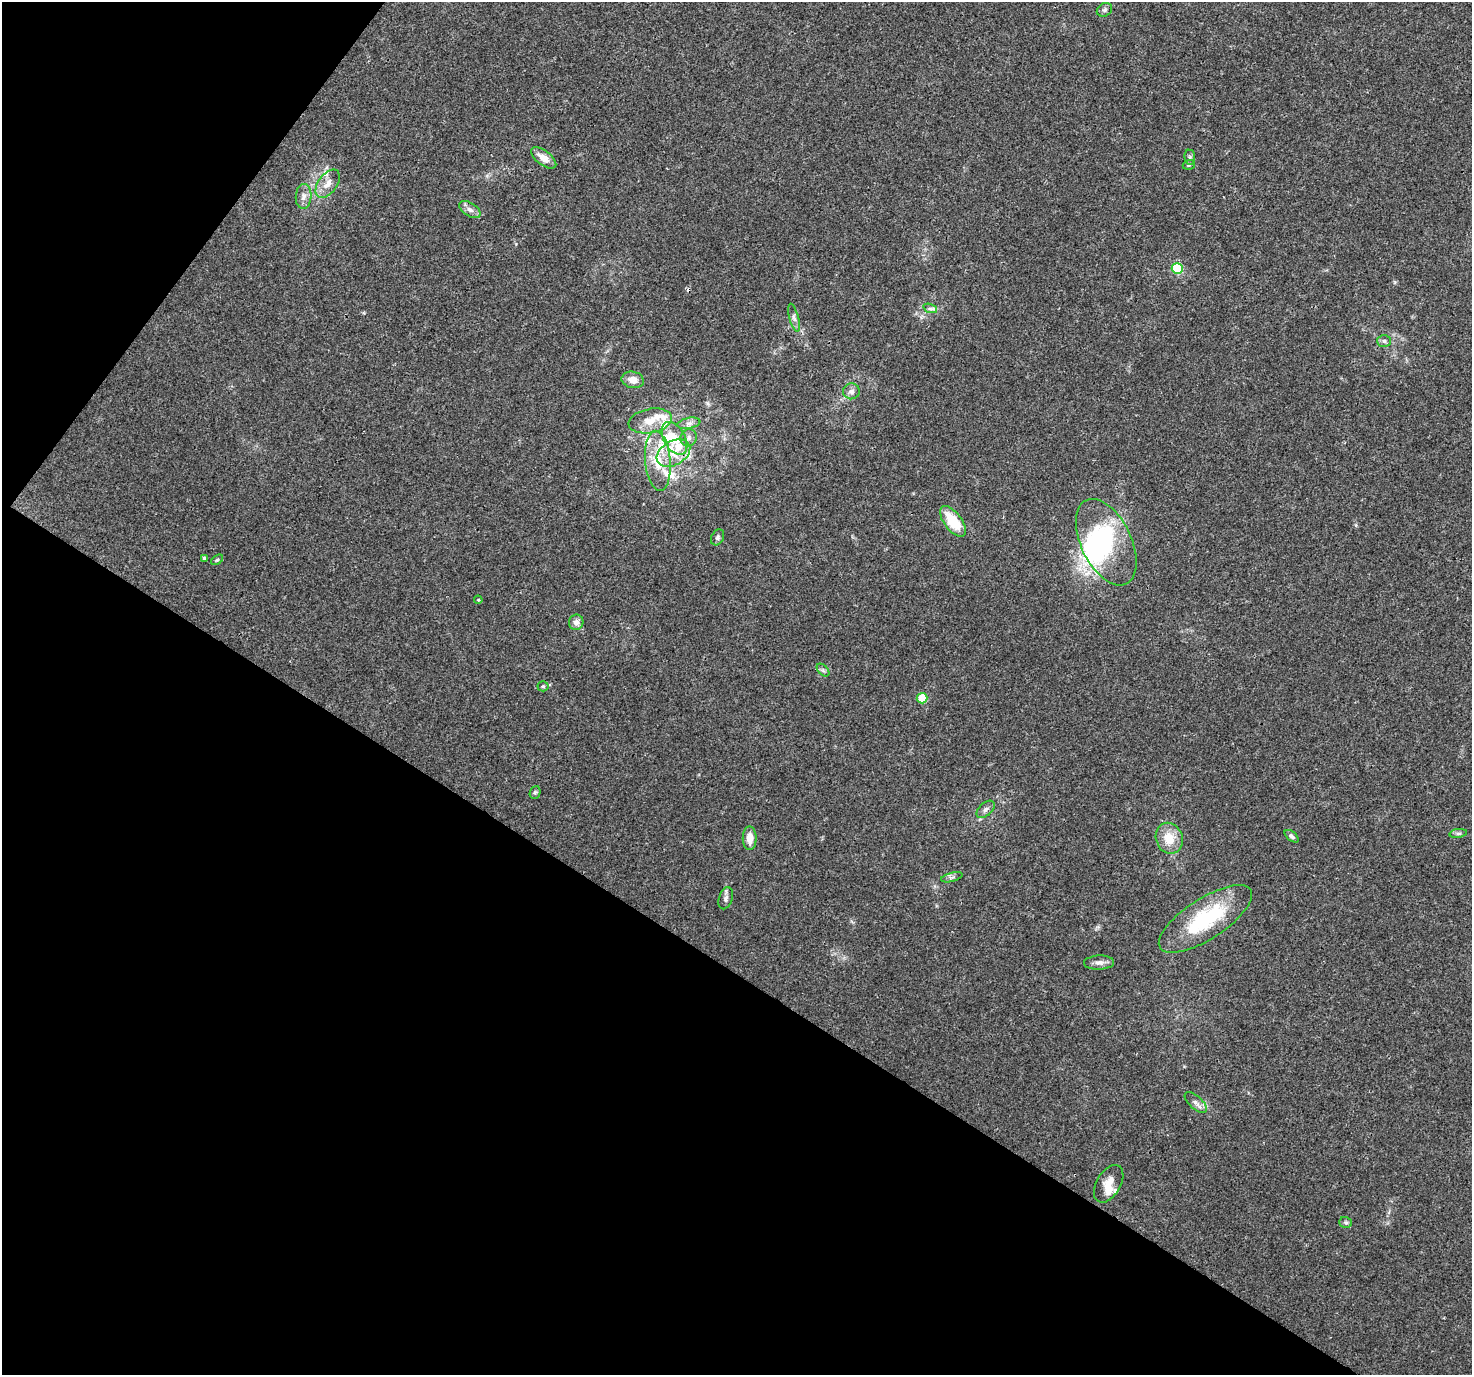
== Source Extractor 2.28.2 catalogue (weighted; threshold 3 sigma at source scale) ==
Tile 9 of 4 x 4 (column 1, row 3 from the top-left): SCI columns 35-1504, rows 1608-2980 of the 5958 x 6028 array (HDU 1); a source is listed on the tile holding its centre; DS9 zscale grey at full resolution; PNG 1474 x 1377 px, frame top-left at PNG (2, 2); each listed source drawn as its Kron ellipse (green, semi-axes under 4 px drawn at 4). Shown black and unused: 34% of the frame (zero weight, under 3 of 4 exposures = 5% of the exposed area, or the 3 px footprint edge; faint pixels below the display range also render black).
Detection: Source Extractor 2.28.2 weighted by HDU 2 'WHT'; one run over the whole footprint, this tile lists its part. Background 0.016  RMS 0.0026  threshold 0.0118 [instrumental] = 3 sigma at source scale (4.5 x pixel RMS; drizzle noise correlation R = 1.50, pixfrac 1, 0.0396/0.0396 arcsec/px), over >= 5 px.
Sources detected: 57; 3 inside a brighter object's white glare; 1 cosmic-ray / hot-pixel residue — neither listed nor drawn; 11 inside a brighter listed object's ellipse — not listed separately; the other 42 listed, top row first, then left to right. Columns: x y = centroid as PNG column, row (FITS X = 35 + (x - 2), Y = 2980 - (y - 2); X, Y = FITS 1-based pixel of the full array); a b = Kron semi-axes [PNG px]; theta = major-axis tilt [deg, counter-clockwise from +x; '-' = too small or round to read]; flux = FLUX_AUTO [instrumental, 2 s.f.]
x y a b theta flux
1104 10 8 6 33 0.66
1190 157 7 5 -83 0.56
544 158 15 7 -37 2.9
1189 165 6 4 19 0.4
328 184 16 9 54 2.6
304 196 12 8 86 1.5
470 210 12 6 -31 1.3
1177 268 5 5 - 15
930 308 7 4 -20 0.56
794 318 14 4 -75 1
1384 341 7 6 - 0.69
633 380 11 8 -12 2.1
851 391 8 8 - 1.2
650 421 22 12 10 4.5
689 423 11 5 11 1.2
675 438 18 10 -60 4.9
689 438 9 8 - 1.2
673 453 18 12 29 5
658 461 30 12 -85 7.6
953 521 18 8 -53 8.2
717 537 8 6 60 0.66
1106 542 46 25 -64 27
205 559 4 4 - 0.72
217 560 7 3 36 0.31
478 600 4 4 - 0.25
576 622 8 7 - 1.4
823 670 8 4 -46 0.62
543 686 5 5 - 0.43
922 698 5 5 - 9.8
535 792 6 5 - 0.46
986 809 11 6 42 0.95
1458 833 9 4 8 0.57
1292 836 8 4 -39 0.68
750 838 12 7 -90 2.5
1169 838 16 13 -70 5.2
952 877 11 4 15 0.7
726 898 11 6 73 0.91
1205 919 54 20 33 23
1099 963 15 7 2 1.4
1196 1103 14 6 -43 1.3
1109 1184 21 12 60 3.6
1346 1222 6 5 - 0.49